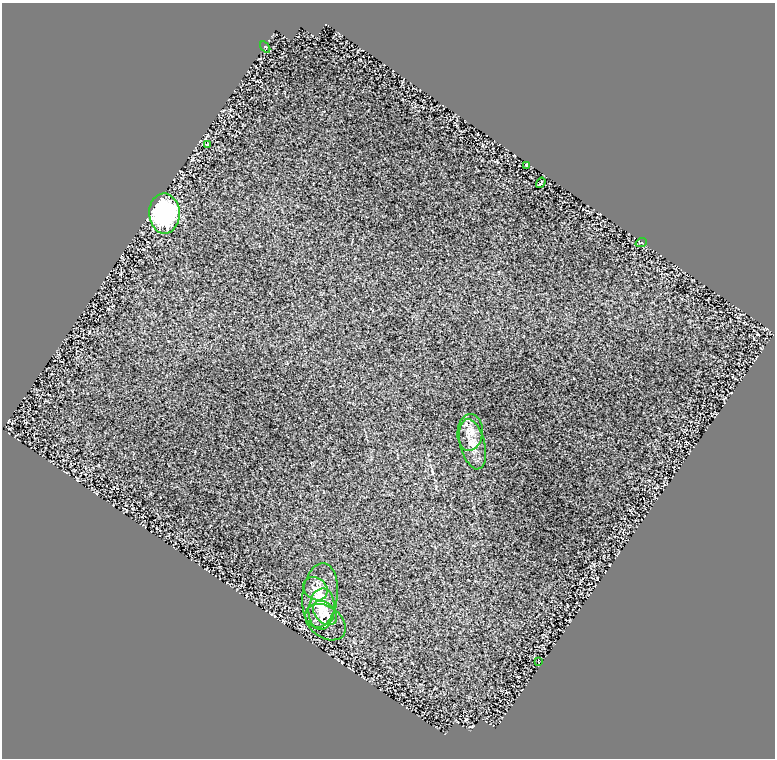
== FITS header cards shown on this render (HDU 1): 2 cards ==
NAXIS1  =                  773
NAXIS2  =                  756

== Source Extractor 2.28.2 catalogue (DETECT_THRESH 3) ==
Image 773 x 756 px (HDU 1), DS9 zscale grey, 1 PNG px = 1 image px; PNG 777 x 760 px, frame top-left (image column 1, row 756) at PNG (2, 3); each listed source drawn as its Kron ellipse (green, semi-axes under 4 px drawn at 4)
Background 0.271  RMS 0.03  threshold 0.0911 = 3 sigma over >= 5 px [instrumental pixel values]
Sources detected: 14; all 14 listed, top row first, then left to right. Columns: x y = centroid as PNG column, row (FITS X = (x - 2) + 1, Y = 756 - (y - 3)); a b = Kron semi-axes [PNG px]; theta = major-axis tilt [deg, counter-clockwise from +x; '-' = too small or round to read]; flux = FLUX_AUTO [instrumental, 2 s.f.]
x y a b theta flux
265 47 6 4 -56 2.7
207 144 4 3 - 1.9
527 165 3 2 - 2
541 183 5 2 - 2.2
164 213 20 15 -89 330
641 243 6 3 19 2.4
470 432 18 12 86 26
473 444 26 12 -76 31
315 589 13 10 -40 17
320 595 32 17 83 57
322 609 21 13 85 37
325 613 14 9 -47 20
326 622 22 15 -37 25
538 661 3 2 - 1.1